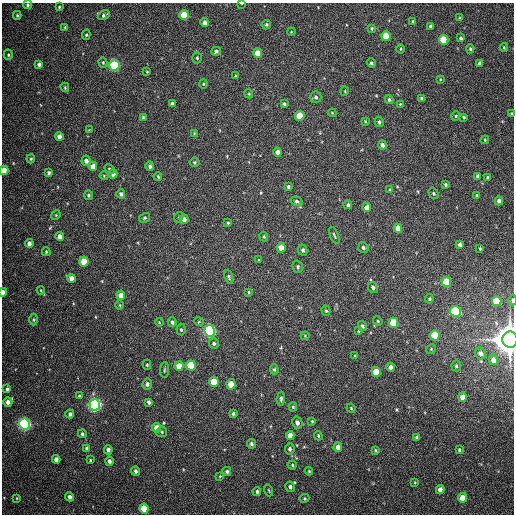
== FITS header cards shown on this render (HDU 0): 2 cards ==
NAXIS1  =                  512
NAXIS2  =                  512

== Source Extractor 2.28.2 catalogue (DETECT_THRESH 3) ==
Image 512 x 512 px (HDU 0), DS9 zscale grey, 1 PNG px = 1 image px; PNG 516 x 516 px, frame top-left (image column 1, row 512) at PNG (2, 3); each listed source drawn as its Kron ellipse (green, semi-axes under 4 px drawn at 4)
Background 382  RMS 9.5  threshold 28.5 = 3 sigma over >= 5 px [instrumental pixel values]
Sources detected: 188; all 188 listed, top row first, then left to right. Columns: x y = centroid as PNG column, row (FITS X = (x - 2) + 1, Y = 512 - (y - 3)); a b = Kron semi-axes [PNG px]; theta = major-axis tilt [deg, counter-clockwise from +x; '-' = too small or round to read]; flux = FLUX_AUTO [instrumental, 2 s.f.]
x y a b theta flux
242 3 4 2 - 8.3e+02
27 5 4 4 - 1.1e+03
59 7 3 3 - 6.8e+02
17 15 4 3 - 9.1e+02
104 15 6 4 30 1.5e+03
184 15 5 5 - 2.0e+04
459 18 3 3 - 5.1e+02
413 21 4 3 - 6.3e+02
205 23 4 4 - 3.6e+03
266 25 5 4 - 1.0e+03
431 26 4 3 - 1.3e+03
65 27 4 4 - 7.0e+02
372 28 4 4 - 8.5e+02
291 32 4 3 - 5.6e+02
86 35 5 4 - 9.2e+02
386 36 5 4 - 1.5e+04
461 38 4 4 - 1.3e+03
444 40 5 5 - 2.5e+04
504 47 4 3 - 7.1e+02
401 49 4 3 - 6.3e+02
470 49 4 4 - 8.4e+02
216 51 4 4 - 1.6e+03
258 53 5 4 - 1.1e+04
8 55 5 4 - 8.4e+02
197 58 5 4 - 9.1e+02
103 62 5 4 - 9.0e+02
371 63 5 4 - 1.3e+03
480 63 4 3 - 1.8e+03
39 64 4 3 - 2.1e+03
114 65 5 5 - 7.2e+04
147 72 3 3 - 4.9e+02
235 76 3 2 - 5.2e+02
440 79 3 3 - 5.5e+02
203 84 4 4 - 6.6e+02
65 87 4 3 - 5.9e+02
345 91 5 3 - 5.6e+02
249 94 4 3 - 6.1e+02
316 97 6 5 - 1.6e+03
422 98 4 3 - 1.5e+03
389 100 4 4 - 1.2e+03
172 103 4 3 - 1.1e+03
284 104 3 3 - 1.1e+03
400 104 3 3 - 4.7e+02
332 113 4 4 - 5.8e+02
512 114 4 3 - 8.6e+02
300 116 5 5 - 1.1e+04
456 116 5 4 - 7.2e+02
143 117 3 3 - 7.7e+02
464 117 4 3 - 8.8e+02
365 121 4 3 - 5.2e+02
379 122 5 4 - 1.4e+03
89 130 4 3 - 5.1e+02
194 133 3 3 - 4.4e+02
59 136 4 4 - 3.5e+03
485 140 4 3 - 6.8e+02
382 145 4 4 - 2.5e+03
278 152 4 4 - 4.6e+03
31 159 4 3 - 7.9e+02
86 161 5 4 - 2.8e+03
194 162 5 5 - 7.9e+02
93 166 4 4 - 5.6e+03
150 166 5 4 - 1.8e+03
109 169 5 4 - 1.0e+03
4 170 4 4 - 1.1e+04
49 173 4 4 - 1.1e+03
113 174 4 4 - 2.4e+03
104 176 4 4 - 6.8e+02
158 176 4 3 - 6.5e+02
478 176 4 3 - 1.8e+03
488 178 3 3 - 1.0e+03
445 185 4 4 - 9.8e+02
288 187 3 3 - 1.0e+03
390 189 4 3 - 5.5e+02
434 193 6 4 -57 9.5e+02
121 194 4 4 - 1.6e+03
88 195 4 4 - 1.2e+03
477 195 4 3 - 6.9e+02
296 201 6 4 -16 1.3e+03
499 201 4 4 - 3.0e+03
348 205 4 3 - 1.3e+03
367 207 4 4 - 5.4e+03
56 215 5 4 - 5.8e+02
179 217 5 3 - 6.1e+02
144 218 6 4 30 9.5e+02
184 219 5 4 - 2.7e+03
228 223 4 3 - 8.5e+02
398 228 5 4 - 7.2e+03
334 235 9 3 -66 9.5e+02
60 236 4 4 - 4.0e+03
264 237 5 3 - 8.0e+02
29 243 4 4 - 2.4e+03
460 244 4 4 - 2.2e+03
281 248 5 4 - 6.3e+03
363 248 5 5 - 1.3e+03
480 249 3 2 - 6.7e+02
303 250 5 4 - 1.4e+03
46 252 4 3 - 6.7e+02
259 260 4 2 - 4.4e+02
84 261 5 4 - 1.7e+04
298 267 6 5 - 1.2e+03
229 277 7 4 -68 1.0e+03
72 278 4 4 - 4.8e+03
446 282 5 4 - 2.1e+04
373 287 6 5 - 2.0e+03
41 290 4 4 - 5.7e+02
3 292 4 3 - 4.5e+03
249 292 4 3 - 7.8e+02
121 295 5 4 - 6.7e+03
429 299 4 4 - 9.1e+02
512 300 5 3 - 1.4e+03
497 301 5 4 - 1.9e+04
120 305 5 3 - 6.2e+02
326 311 5 4 - 8.3e+02
455 311 5 5 - 3.3e+04
33 320 6 3 -90 7.1e+02
378 321 5 4 - 8.2e+02
159 322 4 3 - 5.7e+02
172 322 5 4 - 1.8e+03
199 322 5 3 - 5.6e+02
393 323 5 4 - 2.6e+04
362 326 5 4 - 1.5e+03
181 330 6 4 -86 1.3e+03
210 331 6 5 - 1.3e+05
359 331 3 3 - 6.2e+02
435 335 5 4 - 2.3e+04
305 336 4 4 - 6.0e+02
510 340 8 7 - 1.5e+06
214 343 5 5 - 1.5e+03
431 349 5 4 - 8.5e+02
480 353 6 5 - 3.0e+03
355 356 3 3 - 5.5e+02
493 360 5 4 - 5.3e+03
147 365 5 4 - 6.7e+02
179 366 5 4 - 8.7e+03
191 366 5 5 - 3.1e+04
456 366 5 4 - 1.2e+03
391 367 4 4 - 3.7e+03
274 369 5 4 - 1.0e+03
164 370 8 3 85 8.4e+02
376 372 5 4 - 1.7e+04
214 382 5 4 - 1.6e+04
147 384 5 5 - 2.1e+03
231 384 5 4 - 1.0e+04
7 389 4 3 - 1.1e+03
79 396 4 3 - 8.7e+02
462 397 5 4 - 5.3e+03
281 399 7 4 85 1.3e+03
8 402 5 4 - 3.3e+03
149 402 4 3 - 1.7e+03
95 405 5 5 - 1.9e+05
293 407 4 4 - 9.1e+02
351 408 5 4 - 6.4e+02
233 413 4 3 - 1.3e+03
70 414 4 3 - 1.6e+03
312 421 4 3 - 6.9e+02
297 423 6 5 - 2.5e+03
25 424 5 5 - 1.6e+05
157 428 5 4 - 8.9e+03
162 432 5 5 - 1.1e+03
82 434 4 4 - 1.2e+03
290 435 4 4 - 5.7e+03
318 436 4 3 - 8.5e+02
417 438 4 4 - 2.1e+03
251 444 5 4 - 1.7e+03
338 447 4 4 - 4.7e+03
86 448 4 4 - 7.9e+02
290 449 6 5 - 1.9e+03
108 450 5 4 - 2.2e+03
375 450 3 3 - 6.9e+02
459 450 3 3 - 8.7e+02
56 459 4 4 - 3.1e+03
90 460 4 3 - 7.3e+02
109 461 4 4 - 2.1e+03
292 465 4 4 - 7.8e+02
136 471 4 4 - 1.6e+03
227 471 4 4 - 1.1e+03
309 471 4 3 - 6.6e+02
220 476 4 4 - 6.7e+02
415 482 4 3 - 5.9e+02
290 487 5 4 - 1.5e+03
269 490 6 2 -71 5.7e+02
440 490 4 4 - 4.0e+03
257 491 4 4 - 1.2e+03
70 497 4 4 - 2.2e+03
17 498 3 3 - 5.4e+02
304 498 5 4 - 6.9e+02
463 498 5 4 - 1.0e+04
144 509 5 4 - 1.8e+04
At the frame edge (FLAGS 8, measured only in part): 7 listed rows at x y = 242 3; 27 5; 512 114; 4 170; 3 292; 512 300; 510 340